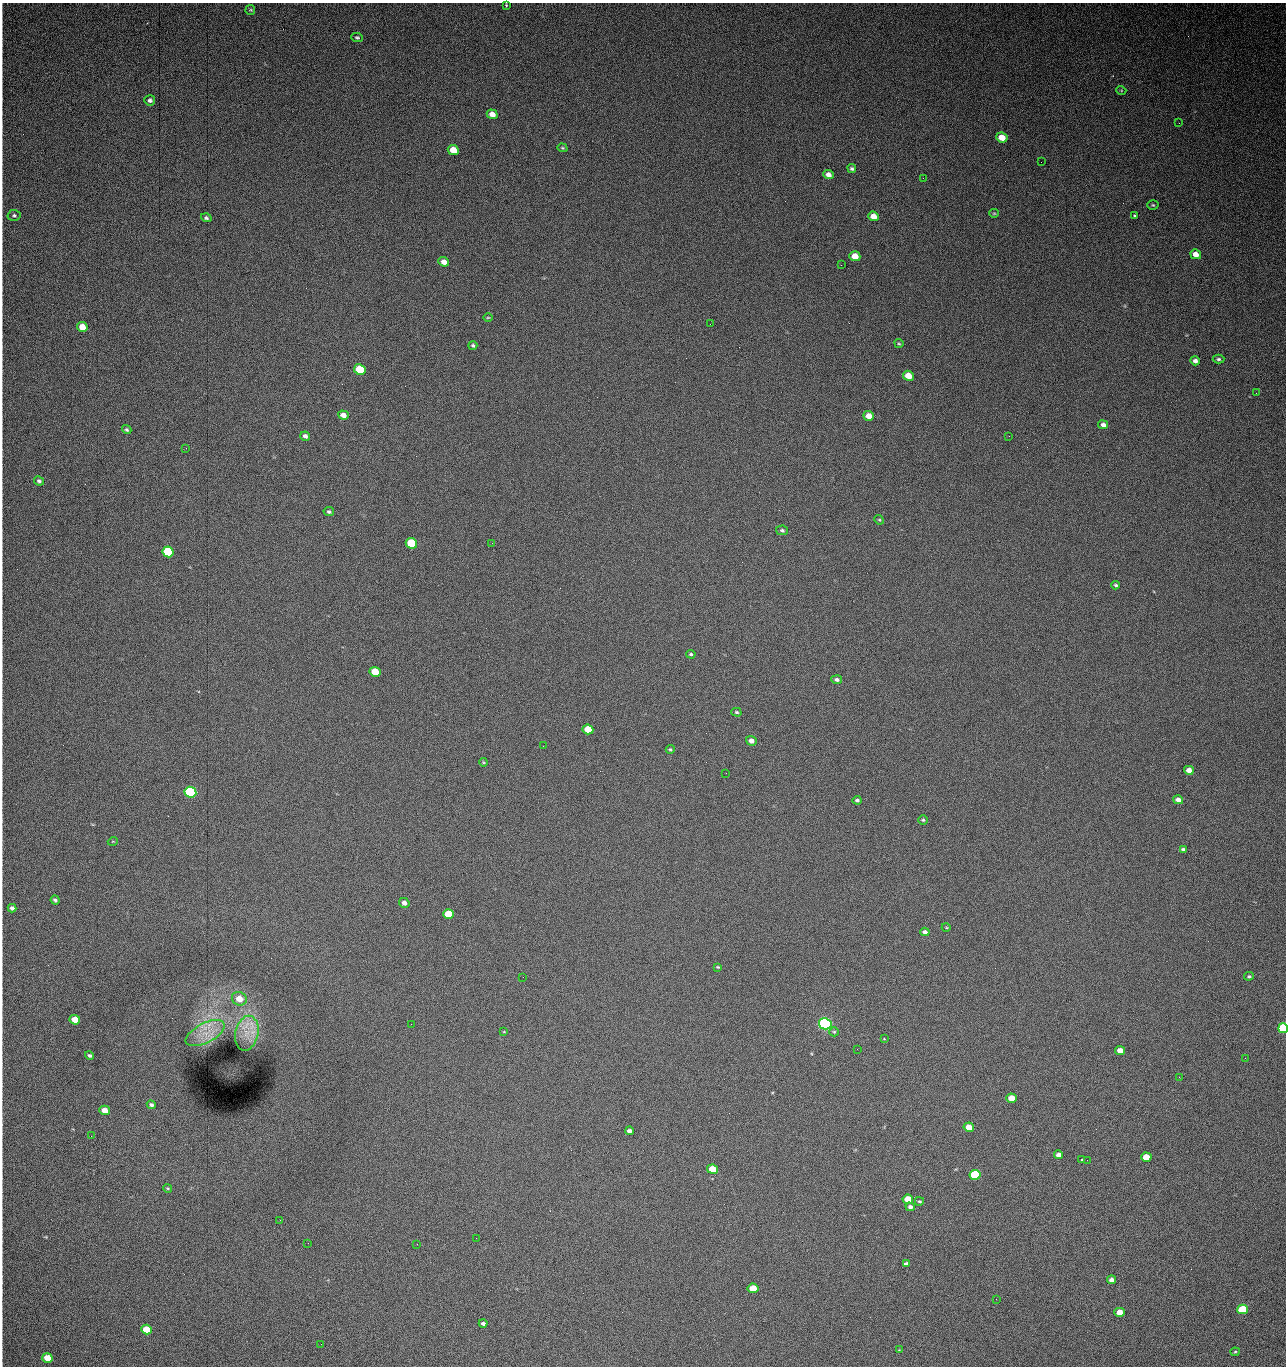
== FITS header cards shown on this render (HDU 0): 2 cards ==
NAXIS1  =                 1284 / length of data axis 1
NAXIS2  =                 1364 / length of data axis 2

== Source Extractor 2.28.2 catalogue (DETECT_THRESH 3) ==
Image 1284 x 1364 px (HDU 0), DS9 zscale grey, 1 PNG px = 1 image px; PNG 1288 x 1368 px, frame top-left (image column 1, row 1364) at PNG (2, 3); each listed source drawn as its Kron ellipse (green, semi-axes under 4 px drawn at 4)
Background 2430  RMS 47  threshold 142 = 3 sigma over >= 5 px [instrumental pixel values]
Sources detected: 122; all 122 listed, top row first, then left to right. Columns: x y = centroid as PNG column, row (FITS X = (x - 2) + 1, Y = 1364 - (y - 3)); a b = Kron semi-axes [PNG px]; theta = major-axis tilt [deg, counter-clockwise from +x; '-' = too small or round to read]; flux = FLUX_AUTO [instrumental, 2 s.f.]
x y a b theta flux
506 5 3 3 - 4.4e+03
250 10 5 4 - 3.5e+03
357 37 6 4 -4 5.4e+03
1121 90 5 3 - 2.9e+03
150 100 5 5 - 8.6e+03
492 114 5 4 - 2.4e+04
1179 123 2 2 - 1.3e+03
1002 138 6 5 - 4.5e+04
562 148 5 4 - 3.7e+03
453 150 5 5 - 5.5e+04
1041 162 2 2 - 1.4e+03
852 168 4 3 - 6.0e+03
828 175 5 4 - 1.7e+04
923 178 2 2 - 1.7e+04
1153 205 6 4 -4 4.3e+03
994 213 5 4 - 3.5e+03
14 215 6 5 - 6.5e+03
873 216 5 4 - 3.0e+04
1134 216 3 3 - 5.8e+03
206 218 5 4 - 5.7e+03
1196 254 5 4 - 2.5e+04
855 256 5 5 - 4.4e+04
444 262 5 4 - 2.0e+04
841 265 2 2 - 2.6e+04
488 317 5 3 - 3.0e+03
710 324 2 2 - 3.0e+03
82 327 5 5 - 5.3e+04
899 344 5 4 - 3.6e+03
473 345 4 4 - 5.6e+03
1219 359 6 4 1 5.8e+03
1195 361 5 4 - 1.1e+04
360 370 6 5 - 1.6e+05
908 376 5 5 - 4.1e+04
1256 393 2 2 - 1.3e+03
343 415 5 4 - 2.0e+04
869 416 5 4 - 3.4e+04
1103 425 5 4 - 9.7e+03
127 430 5 4 - 5.6e+03
305 436 5 4 - 9.8e+03
1009 436 3 2 - 3.4e+03
186 448 3 2 - 4.2e+03
39 481 5 4 - 6.8e+03
329 512 5 4 - 5.5e+03
879 520 5 4 - 3.5e+03
782 530 6 5 - 6.3e+03
411 543 6 5 - 1.9e+05
492 543 2 2 - 2.9e+03
168 552 6 5 - 3.2e+05
1116 585 4 3 - 5.0e+03
691 654 4 3 - 4.7e+03
375 672 5 5 - 9.0e+04
837 680 5 4 - 7.8e+03
736 712 5 4 - 4.3e+03
588 729 5 5 - 7.8e+04
751 741 5 4 - 1.6e+04
543 746 3 2 - 3.3e+03
670 749 4 4 - 3.7e+03
483 762 4 3 - 2.8e+03
1189 770 5 4 - 2.7e+04
726 773 3 2 - 2.5e+03
190 792 6 5 - 7.0e+05
857 800 4 4 - 6.1e+03
1178 800 5 4 - 1.4e+04
923 820 5 4 - 4.6e+03
113 841 5 3 - 2.5e+03
1183 849 4 3 - 5.8e+03
55 900 4 3 - 6.7e+03
404 903 5 5 - 1.4e+04
12 908 4 4 - 1.0e+04
448 914 5 5 - 1.2e+05
946 927 4 3 - 2.7e+03
925 932 5 4 - 9.9e+03
718 967 4 3 - 3.4e+03
1249 976 5 4 - 4.7e+03
523 977 2 2 - 2.0e+03
239 999 7 6 - 4.3e+04
75 1020 5 4 - 5.5e+04
411 1024 2 2 - 5.3e+03
825 1024 6 5 - 1.1e+06
1283 1028 5 5 - 3.2e+05
504 1032 3 2 - 2.2e+03
834 1032 5 4 - 4.1e+03
205 1033 21 9 27 6.1e+04
247 1033 17 11 78 5.8e+04
884 1039 3 2 - 3.8e+03
857 1049 2 2 - 1.4e+03
1120 1050 5 4 - 2.9e+04
90 1055 4 4 - 7.0e+03
1245 1058 2 2 - 2.3e+03
1179 1077 3 2 - 3.1e+03
1011 1098 5 4 - 4.8e+04
151 1105 4 4 - 8.0e+03
105 1110 5 4 - 3.3e+04
969 1127 5 4 - 4.5e+04
629 1131 4 4 - 9.5e+03
91 1136 3 2 - 2.6e+03
1058 1155 4 4 - 1.7e+04
1146 1157 5 4 - 5.8e+04
1082 1160 3 2 - 3.5e+03
1087 1160 2 2 - 1.3e+03
713 1169 5 4 - 7.9e+04
975 1175 5 5 - 2.7e+05
168 1188 4 3 - 3.1e+03
908 1199 5 4 - 8.4e+04
919 1201 4 3 - 3.9e+03
910 1207 4 4 - 9.9e+03
280 1220 2 2 - 2.0e+03
476 1238 2 2 - 9.0e+03
308 1243 2 2 - 2.0e+03
417 1244 2 2 - 5.7e+03
906 1264 4 3 - 8.6e+03
1112 1280 4 4 - 1.4e+04
753 1288 5 4 - 8.1e+04
996 1299 2 2 - 2.7e+03
1243 1309 5 4 - 1.9e+05
1120 1312 5 4 - 4.7e+04
483 1323 4 3 - 7.7e+03
147 1330 5 4 - 1.0e+05
321 1344 2 2 - 1.3e+03
899 1350 3 3 - 2.0e+03
1235 1352 4 4 - 3.6e+03
47 1358 5 4 - 5.6e+04
At the frame edge (FLAGS 8, measured only in part): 1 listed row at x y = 1283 1028

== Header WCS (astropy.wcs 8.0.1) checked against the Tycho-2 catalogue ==
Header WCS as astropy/WCSLIB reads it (CRVAL/CRPIX/CD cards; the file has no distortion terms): RA---TAN/DEC--TAN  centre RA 15:41:43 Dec +51:58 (235.43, +51.97 deg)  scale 1.26 arcsec/px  FOV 26.9' x 28.5'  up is +93 deg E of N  parity flipped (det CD > 0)
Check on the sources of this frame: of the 60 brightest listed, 12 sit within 2.0 arcsec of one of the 15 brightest Tycho-2 stars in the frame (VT <= 12.38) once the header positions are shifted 0.64 arcsec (0.33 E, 0.55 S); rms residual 1.10 arcsec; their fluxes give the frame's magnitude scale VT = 24.58 - 2.5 log10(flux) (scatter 0.18 mag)
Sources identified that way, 12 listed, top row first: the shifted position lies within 2.0 arcsec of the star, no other Tycho-2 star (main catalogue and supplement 1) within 4.0 arcsec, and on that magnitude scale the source's flux lands within +1.5 / -3 mag of the star's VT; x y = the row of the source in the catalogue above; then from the Tycho-2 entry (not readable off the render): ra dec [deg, ICRS J2000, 3 dp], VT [Tycho-2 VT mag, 2 dp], TYC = Tycho-2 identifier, HIP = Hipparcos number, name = IAU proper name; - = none
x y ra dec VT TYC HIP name
360 370 235.614 +52.064 11.61 3489-1132-1 - -
411 543 235.514 +52.049 11.19 3489-1407-1 - -
168 552 235.515 +52.133 11.12 3489-1380-1 - -
190 792 235.378 +52.130 9.31 3489-1322-1 76850 -
448 914 235.303 +52.042 11.52 3489-958-1 - -
825 1024 235.232 +51.912 9.59 3489-824-1 - -
1283 1028 235.220 +51.752 10.98 3489-1435-1 - -
975 1175 235.143 +51.862 10.97 3489-1016-1 - -
908 1199 235.131 +51.886 12.29 3489-908-1 - -
753 1288 235.084 +51.941 11.45 3489-1346-1 - -
1243 1309 235.062 +51.771 11.53 3489-1453-1 - -
147 1330 235.075 +52.152 11.74 3489-912-1 - -